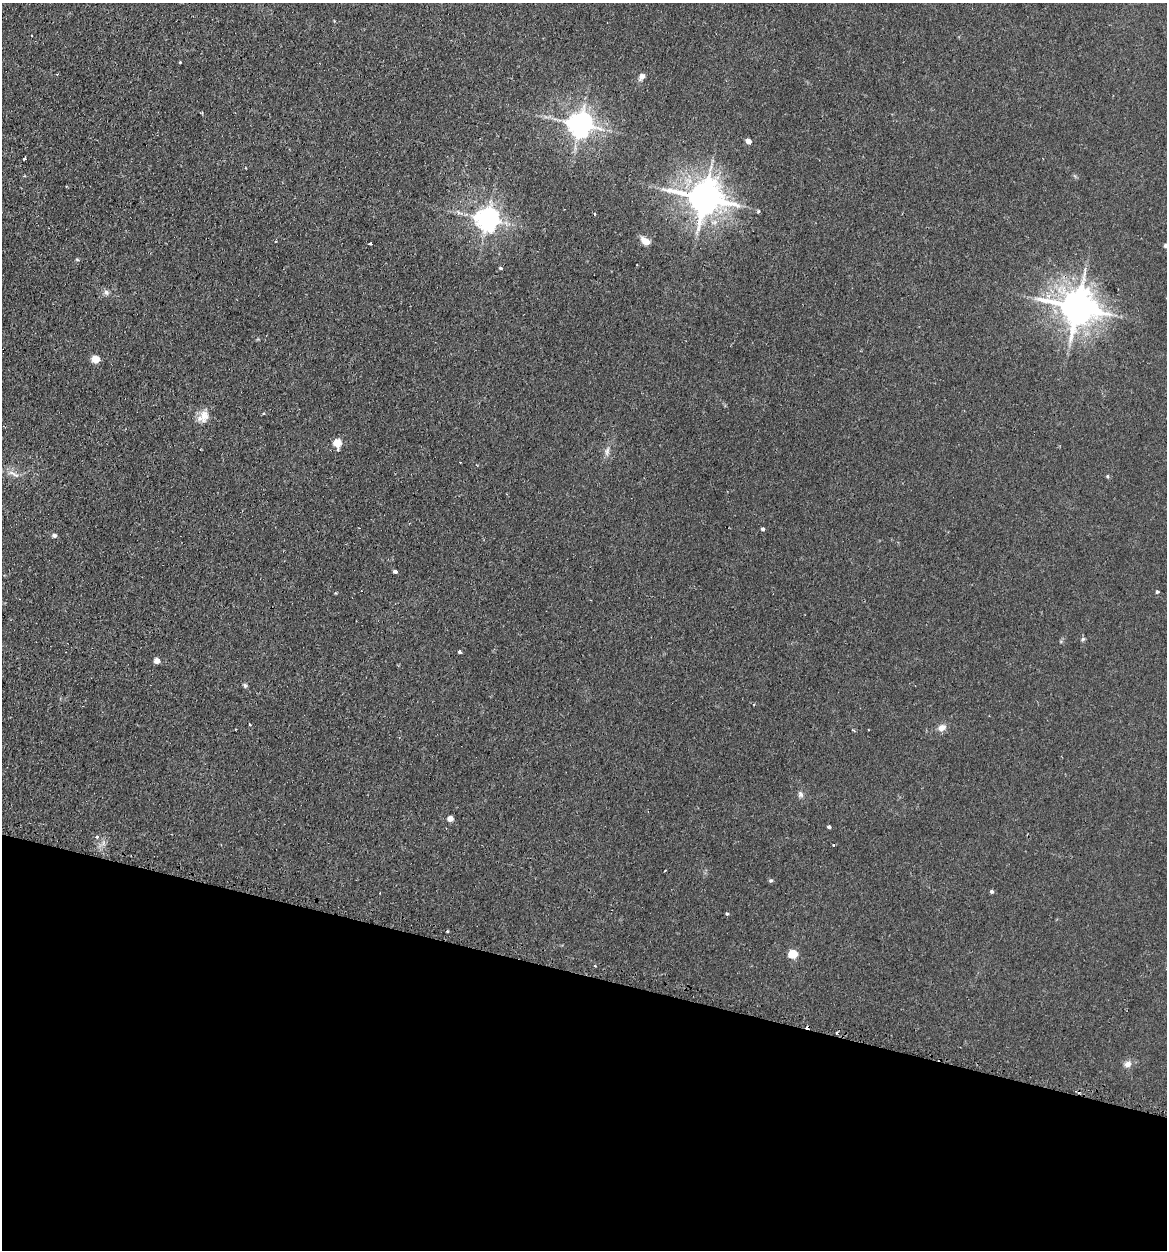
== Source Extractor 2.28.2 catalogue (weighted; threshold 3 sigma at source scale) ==
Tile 15 of 4 x 4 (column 3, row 4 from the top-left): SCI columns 2510-3674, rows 206-1453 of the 5198 x 5223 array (HDU 1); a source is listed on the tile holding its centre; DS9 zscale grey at full resolution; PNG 1169 x 1252 px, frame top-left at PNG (2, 3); no overlay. Shown black and unused: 22% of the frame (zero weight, under 2 of 3 exposures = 3% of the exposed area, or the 3 px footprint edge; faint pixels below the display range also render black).
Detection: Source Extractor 2.28.2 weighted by HDU 2 'WHT'; one run over the whole footprint, this tile lists its part. Background 0.0425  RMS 0.0057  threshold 0.0255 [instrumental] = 3 sigma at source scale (4.5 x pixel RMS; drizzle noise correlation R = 1.50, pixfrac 1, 0.05/0.05 arcsec/px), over >= 5 px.
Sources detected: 51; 5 cosmic-ray / hot-pixel residue — not listed; the other 46 listed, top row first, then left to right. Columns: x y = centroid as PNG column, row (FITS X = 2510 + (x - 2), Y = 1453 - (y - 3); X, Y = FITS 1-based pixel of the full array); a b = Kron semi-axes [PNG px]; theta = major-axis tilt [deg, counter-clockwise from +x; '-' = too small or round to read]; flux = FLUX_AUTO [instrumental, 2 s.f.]
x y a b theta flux
180 62 3 2 - 0.5
57 74 3 3 - 0.51
641 76 9 6 55 2.6
580 124 8 7 - 610
748 141 5 4 - 4.7
24 158 4 3 - 2.3
704 198 11 9 -8 1300
758 211 5 4 - 0.65
487 219 7 7 - 500
276 241 3 2 - 0.47
645 241 9 6 -31 6.3
370 244 3 3 - 1.3
1166 246 5 5 - 1.3
77 259 6 4 -2 0.59
500 268 4 3 - 0.75
106 292 8 7 - 1.8
1077 307 11 10 - 1500
95 359 5 4 - 15
263 414 3 3 - 0.65
203 417 17 13 52 6.4
337 442 5 5 - 17
338 450 5 3 - 1.1
607 451 11 6 71 2.5
14 474 21 5 -26 3.6
1107 476 5 5 - 0.82
763 529 4 4 - 1.2
54 535 5 5 - 1.7
395 571 4 3 - 2.2
1157 592 4 4 - 0.93
1083 639 6 5 - 0.92
459 651 4 3 - 0.95
157 660 4 4 - 5.3
245 685 6 5 - 1
249 724 4 2 - 0.46
942 728 11 8 26 3.6
800 794 8 6 -69 1.8
450 818 4 4 - 5.4
829 827 4 3 - 1.8
97 837 3 3 - 4.4
771 880 5 5 - 1
992 891 4 4 - 1.1
727 913 5 4 - 0.71
447 931 3 3 - 1.1
793 954 5 5 - 25
836 1033 3 3 - 0.92
1128 1064 9 8 - 3.1
Overlapping masked pixels (flux is a lower limit): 1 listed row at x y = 1077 307
Isophote crosses this tile's border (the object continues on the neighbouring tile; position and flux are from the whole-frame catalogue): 1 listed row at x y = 1166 246